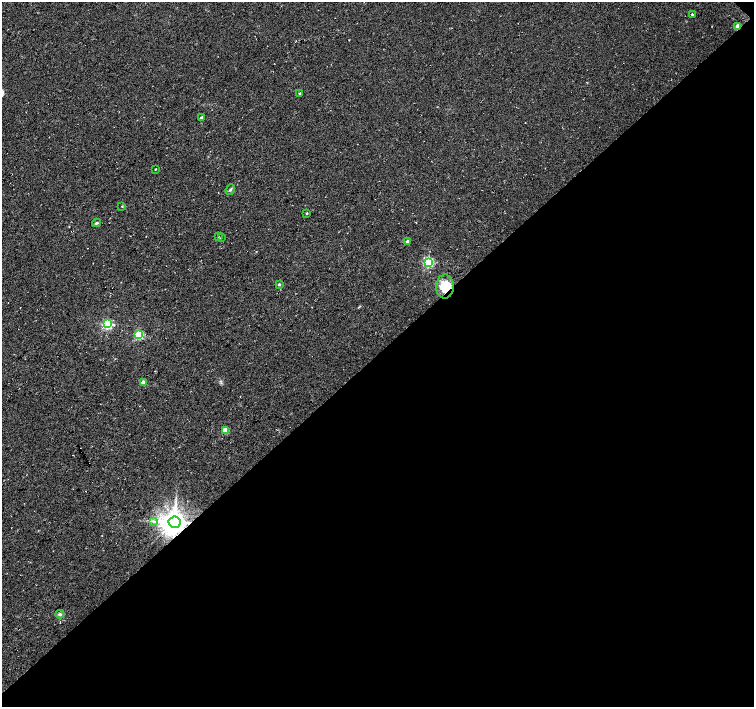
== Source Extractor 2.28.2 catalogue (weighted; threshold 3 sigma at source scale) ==
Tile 12 of 4 x 4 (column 4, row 3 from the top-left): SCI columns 4515-6018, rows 1562-2970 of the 6024 x 6004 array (HDU 1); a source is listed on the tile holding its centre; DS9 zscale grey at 2 x 2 block average (1 PNG px = mean of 2 x 2 image px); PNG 756 x 709 px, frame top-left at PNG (2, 2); each listed source drawn as its Kron ellipse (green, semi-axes under 4 px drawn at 4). Shown black and unused: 50% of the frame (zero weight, under 3 of 4 exposures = <1% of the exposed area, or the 3 px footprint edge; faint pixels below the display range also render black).
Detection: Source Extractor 2.28.2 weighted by HDU 2 'WHT'; one run over the whole footprint, this tile lists its part. Background 0.0373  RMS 0.0091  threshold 0.0409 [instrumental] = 3 sigma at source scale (4.5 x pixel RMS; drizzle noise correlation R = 1.50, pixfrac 1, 0.0396/0.0396 arcsec/px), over >= 5 px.
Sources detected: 22; all 22 listed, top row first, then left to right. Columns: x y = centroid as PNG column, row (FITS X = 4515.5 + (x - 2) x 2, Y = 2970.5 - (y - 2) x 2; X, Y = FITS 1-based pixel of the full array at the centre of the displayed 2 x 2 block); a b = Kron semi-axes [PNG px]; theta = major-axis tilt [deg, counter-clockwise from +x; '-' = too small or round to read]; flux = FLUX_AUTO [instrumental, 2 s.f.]
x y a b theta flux
692 14 2 2 - 3.1
738 26 2 2 - 24
300 93 2 2 - 3.7
202 118 2 2 - 8.9
155 169 2 2 - 1.5
230 189 6 3 52 3.7
122 206 3 2 - 1.3
307 213 2 2 - 2.2
97 223 4 3 - 2.8
218 236 2 2 - 1.1
221 238 2 2 - 1.8
408 241 3 2 - 9.5
428 262 3 3 - 260
279 284 3 2 - 3.6
445 286 12 9 89 41
107 324 3 3 - 270
139 335 3 3 - 160
143 382 3 2 - 24
225 430 3 3 - 55
153 521 4 2 - 2.6
175 522 6 5 - 2800
60 614 4 3 - 3.2
Overlapping masked pixels (flux is a lower limit): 3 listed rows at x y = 738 26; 445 286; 175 522